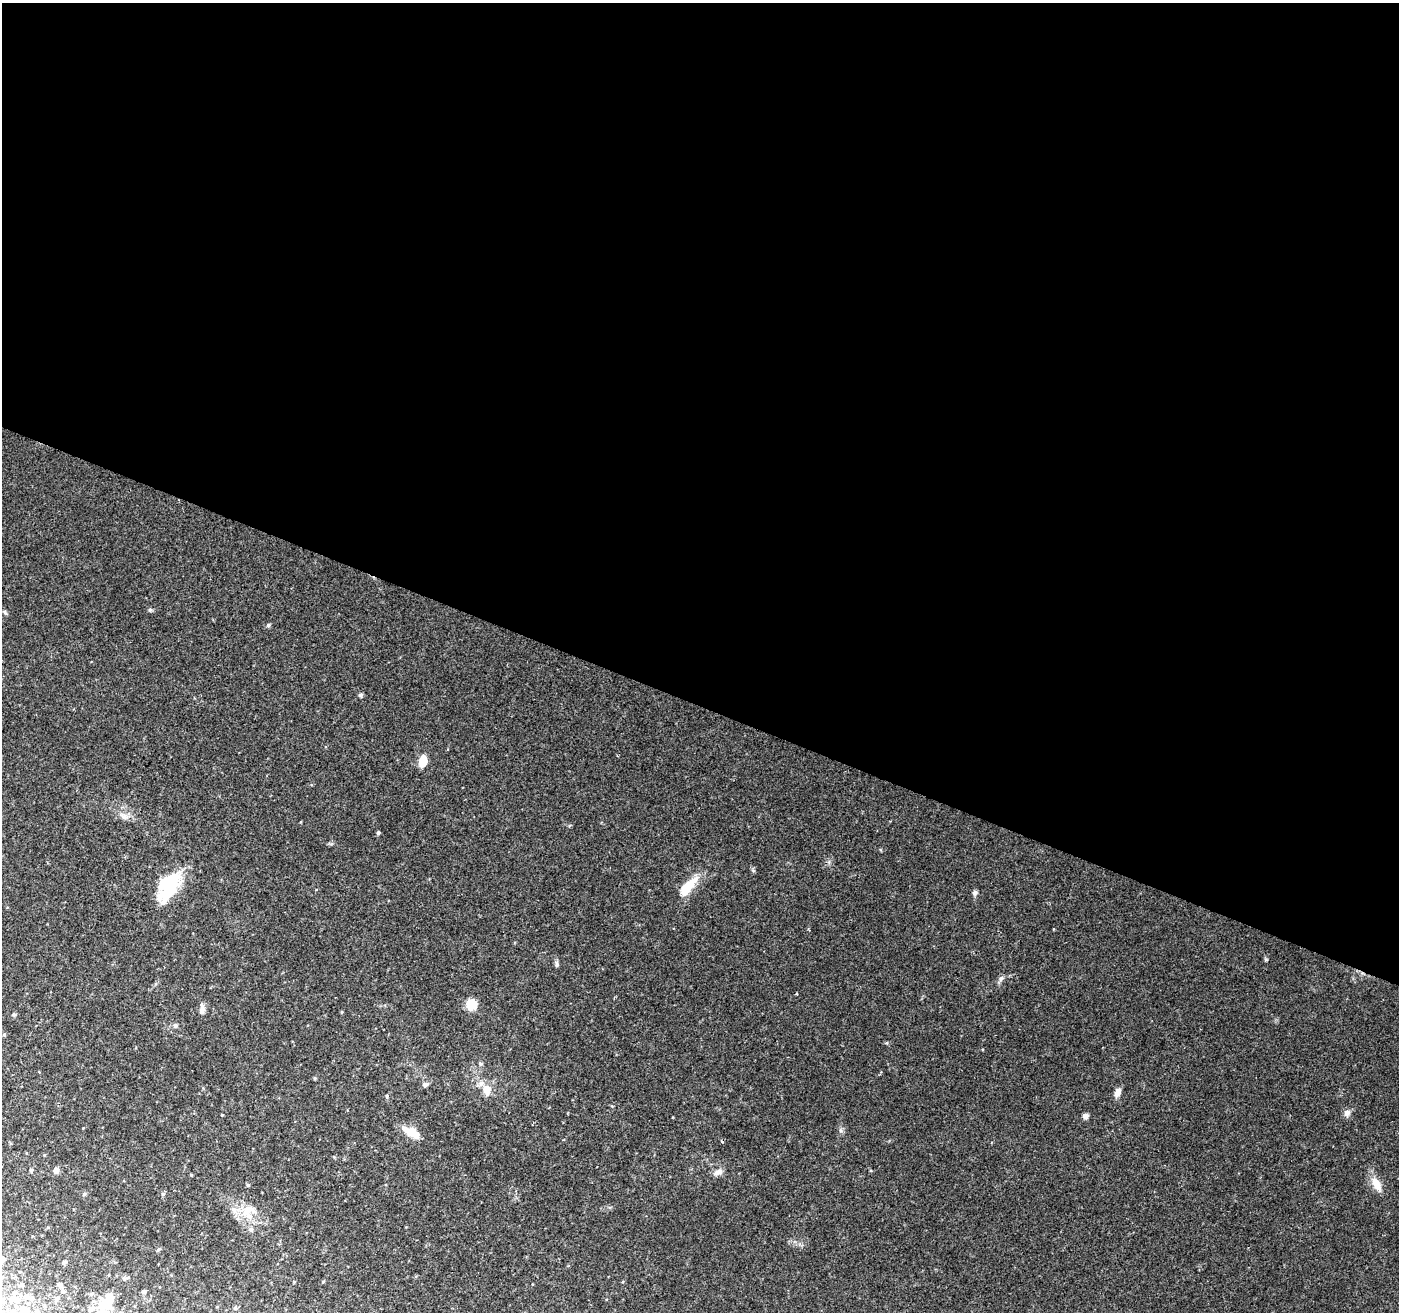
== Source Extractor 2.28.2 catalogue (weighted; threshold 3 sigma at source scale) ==
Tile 3 of 4 x 4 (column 3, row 1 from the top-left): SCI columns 2804-4200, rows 4206-5515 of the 5598 x 5724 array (HDU 1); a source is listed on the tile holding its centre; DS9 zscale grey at full resolution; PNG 1401 x 1314 px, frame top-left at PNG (2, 3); no overlay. Shown black and unused: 54% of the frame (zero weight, under 2 of 3 exposures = <1% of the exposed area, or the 3 px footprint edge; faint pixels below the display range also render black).
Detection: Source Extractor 2.28.2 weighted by HDU 2 'WHT'; one run over the whole footprint, this tile lists its part. Background 0.0581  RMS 0.0063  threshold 0.0284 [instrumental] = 3 sigma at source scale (4.5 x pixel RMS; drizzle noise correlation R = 1.50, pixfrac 1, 0.0396/0.0396 arcsec/px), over >= 5 px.
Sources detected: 57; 2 inside a brighter object's white glare — not listed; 4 inside a brighter listed object's ellipse — not listed separately; the other 51 listed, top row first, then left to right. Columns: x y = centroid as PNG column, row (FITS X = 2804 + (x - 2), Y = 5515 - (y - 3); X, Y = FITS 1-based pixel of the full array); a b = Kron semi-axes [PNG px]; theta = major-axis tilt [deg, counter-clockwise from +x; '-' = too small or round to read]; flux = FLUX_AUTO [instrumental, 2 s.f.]
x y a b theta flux
150 610 6 4 1 0.91
5 612 7 4 -54 0.94
268 625 5 4 - 1.2
361 695 7 5 21 0.99
448 749 4 2 - 0.59
423 761 11 7 79 10
378 833 5 4 - 1
171 885 39 17 56 29
688 887 32 10 48 14
975 893 6 6 - 1.5
1054 929 3 2 - 0.72
557 964 8 4 -82 1.2
1001 978 9 5 63 1.7
471 1005 8 8 - 15
202 1009 15 6 -88 2.9
342 1012 5 3 - 0.52
13 1014 6 4 59 0.93
175 1026 6 5 - 1.6
4 1034 5 4 - 0.85
314 1078 5 3 - 0.66
425 1085 7 5 18 1.9
487 1090 12 9 -84 7.7
1118 1092 10 7 65 3.7
387 1096 5 3 - 0.74
1347 1113 9 8 - 2.5
222 1115 3 3 - 0.42
1085 1116 7 6 - 2.1
411 1132 19 9 -30 11
31 1170 4 4 - 1.1
56 1170 5 4 - 4.3
718 1172 12 7 21 3.2
1376 1184 20 9 -58 7.4
248 1185 4 4 - 0.67
84 1194 5 5 - 0.97
163 1194 5 5 - 1
247 1212 21 10 -77 9.8
158 1250 5 4 - 0.99
64 1263 5 4 - 1.5
323 1281 5 3 - 0.56
22 1284 6 4 78 1
59 1285 5 5 - 2.8
63 1291 6 5 - 1.3
143 1292 4 4 - 1.6
26 1296 9 7 -16 3.6
57 1298 6 5 - 2.4
11 1299 12 10 52 7.1
105 1304 19 16 13 13
217 1307 4 3 - 0.44
235 1308 5 5 - 1.2
24 1310 9 8 - 8.4
13 1311 9 7 16 4.1
Isophote crosses this tile's border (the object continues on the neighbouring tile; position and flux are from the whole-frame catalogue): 2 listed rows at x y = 24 1310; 13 1311
Unlisted compact peaks at least as high as the median listed source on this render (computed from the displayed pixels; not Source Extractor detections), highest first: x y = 886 1043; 829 862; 612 1106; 191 1175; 808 929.